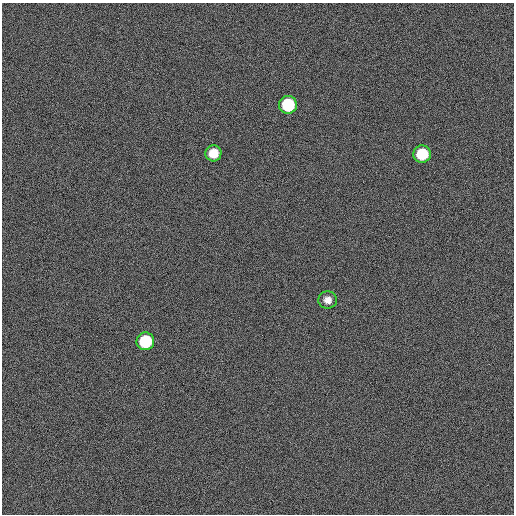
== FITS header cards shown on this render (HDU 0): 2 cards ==
NAXIS1  =                  512
NAXIS2  =                  512

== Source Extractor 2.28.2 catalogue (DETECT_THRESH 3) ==
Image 512 x 512 px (HDU 0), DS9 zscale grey, 1 PNG px = 1 image px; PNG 516 x 516 px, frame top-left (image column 1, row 512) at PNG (2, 3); each listed source drawn as its Kron ellipse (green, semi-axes under 4 px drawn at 4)
Background 461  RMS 13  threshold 39.3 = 3 sigma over >= 5 px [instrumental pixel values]
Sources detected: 5; all 5 listed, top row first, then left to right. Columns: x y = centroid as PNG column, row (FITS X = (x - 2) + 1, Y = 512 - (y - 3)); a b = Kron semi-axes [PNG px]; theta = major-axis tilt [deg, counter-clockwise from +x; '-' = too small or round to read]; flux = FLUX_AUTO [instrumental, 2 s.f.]
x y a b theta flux
288 105 9 9 - 46000
213 153 8 8 - 14000
422 154 9 8 - 30000
328 300 9 8 - 5900
145 341 9 8 - 45000